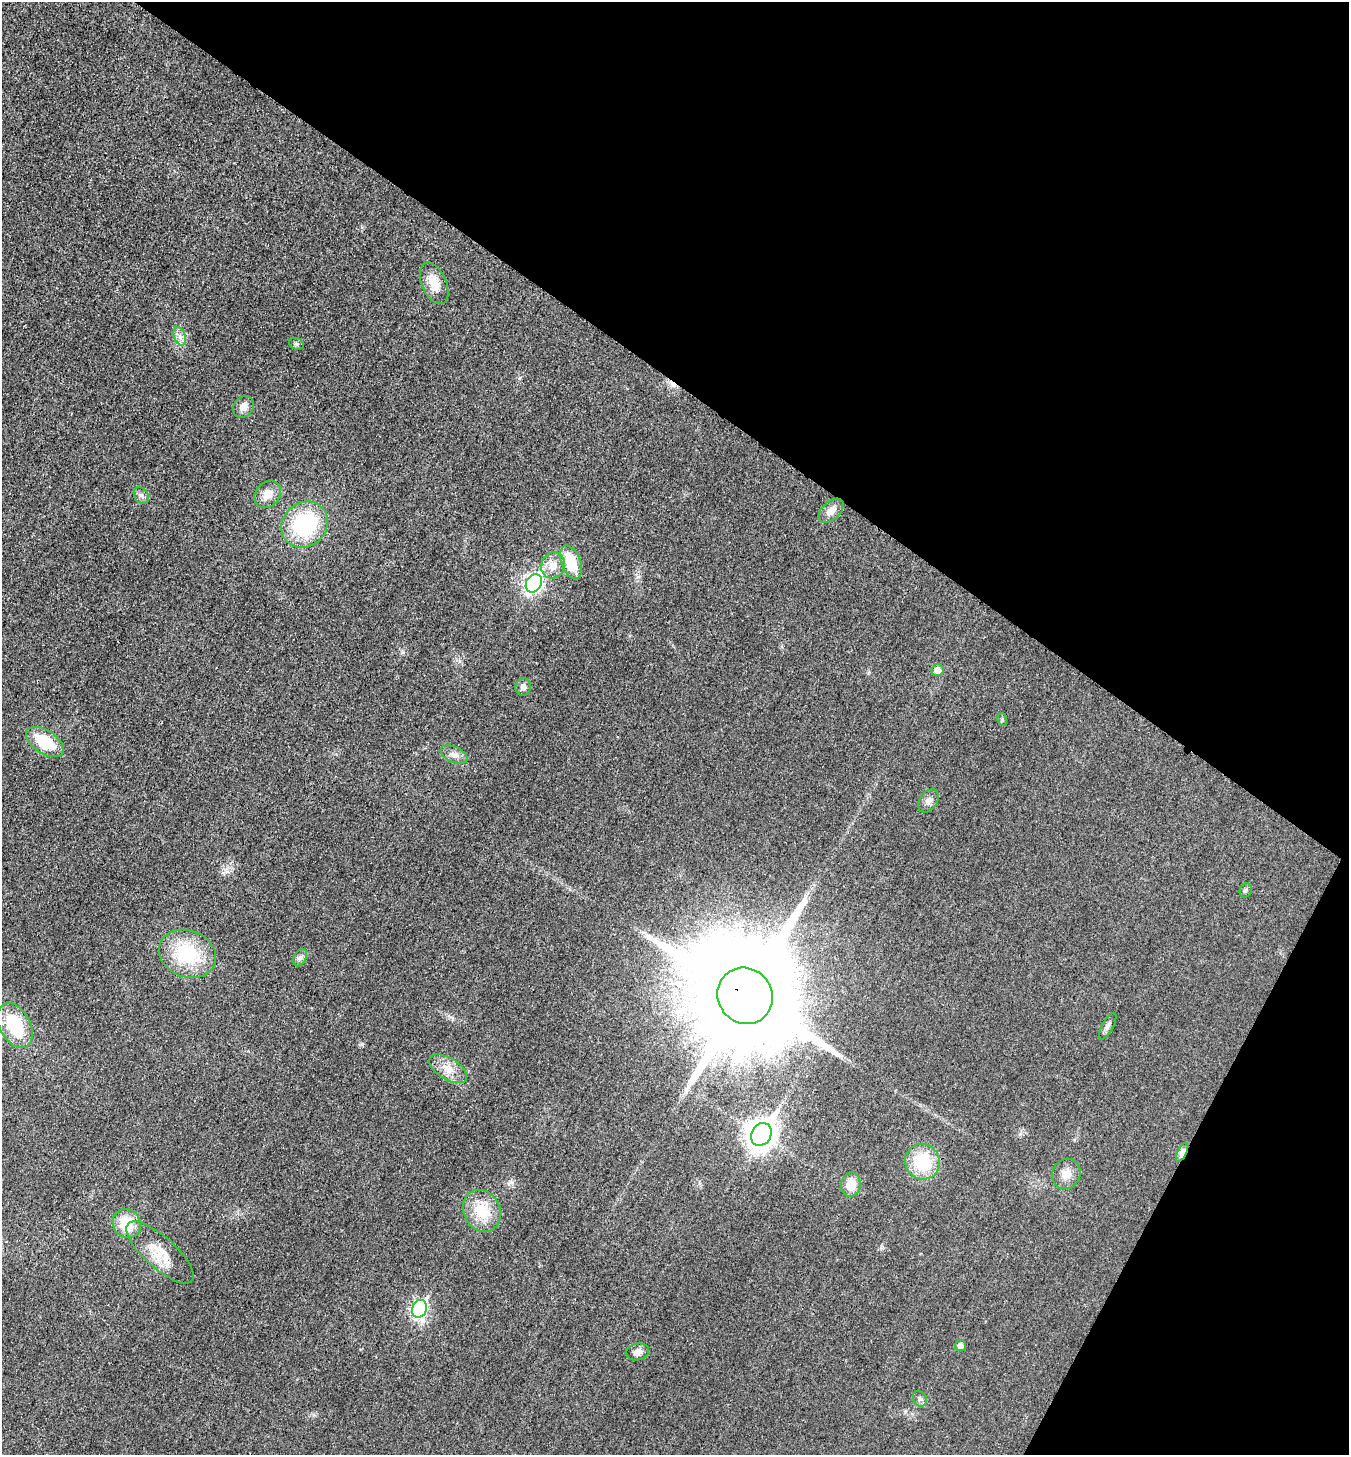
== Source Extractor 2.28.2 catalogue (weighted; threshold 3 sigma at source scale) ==
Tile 8 of 4 x 4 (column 4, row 2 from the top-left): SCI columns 4195-5541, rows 2920-4372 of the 5843 x 5836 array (HDU 1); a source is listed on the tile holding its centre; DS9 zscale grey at full resolution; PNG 1351 x 1457 px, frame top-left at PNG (2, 2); each listed source drawn as its Kron ellipse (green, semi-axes under 4 px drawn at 4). Shown black and unused: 32% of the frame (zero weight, under 3 of 4 exposures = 1% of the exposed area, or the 3 px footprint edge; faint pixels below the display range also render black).
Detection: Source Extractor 2.28.2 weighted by HDU 2 'WHT'; one run over the whole footprint, this tile lists its part. Background 0.018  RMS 0.0053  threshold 0.0239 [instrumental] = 3 sigma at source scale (4.5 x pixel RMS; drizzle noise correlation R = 1.50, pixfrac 1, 0.05/0.05 arcsec/px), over >= 5 px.
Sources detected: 37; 1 cosmic-ray / hot-pixel residue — neither listed nor drawn; the other 36 listed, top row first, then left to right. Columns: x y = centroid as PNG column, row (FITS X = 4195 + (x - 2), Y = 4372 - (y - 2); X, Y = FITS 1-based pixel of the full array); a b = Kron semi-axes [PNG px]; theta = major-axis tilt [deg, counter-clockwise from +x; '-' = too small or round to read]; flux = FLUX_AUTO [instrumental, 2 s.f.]
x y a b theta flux
434 283 22 12 -66 8.5
180 336 9 6 -71 2.6
296 344 7 5 -20 1.1
243 407 11 9 48 4.2
268 494 15 12 47 6.6
141 495 9 7 -56 1.9
831 511 15 9 44 4.8
305 525 24 21 43 48
571 562 17 9 -68 17
553 565 13 11 73 6.6
534 583 10 7 58 170
938 670 6 6 - 4.6
523 687 8 7 - 2.2
1002 719 7 4 -80 0.94
45 742 21 11 -33 20
454 755 14 7 -24 3.3
928 801 13 8 55 3.1
1246 890 7 6 - 1.1
187 954 29 23 -22 33
300 957 9 6 63 1.8
745 996 29 27 -52 20000
15 1026 24 15 -62 29
1108 1026 15 5 61 2
448 1069 21 11 -32 7.6
761 1134 12 9 60 650
1182 1152 10 4 63 12
922 1162 18 17 - 26
1066 1174 15 14 - 6.4
851 1185 12 9 83 8.2
482 1211 22 18 -63 17
127 1223 15 13 -55 14
160 1252 43 15 -42 14
420 1309 9 7 65 110
960 1346 6 5 - 3.5
637 1352 12 8 14 3.1
920 1399 8 6 -61 1.6
Overlapping masked pixels (flux is a lower limit): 2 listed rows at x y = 745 996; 1182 1152
Unlisted compact peaks at least as high as the median listed source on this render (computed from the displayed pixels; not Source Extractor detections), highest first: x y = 362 1044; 403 652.